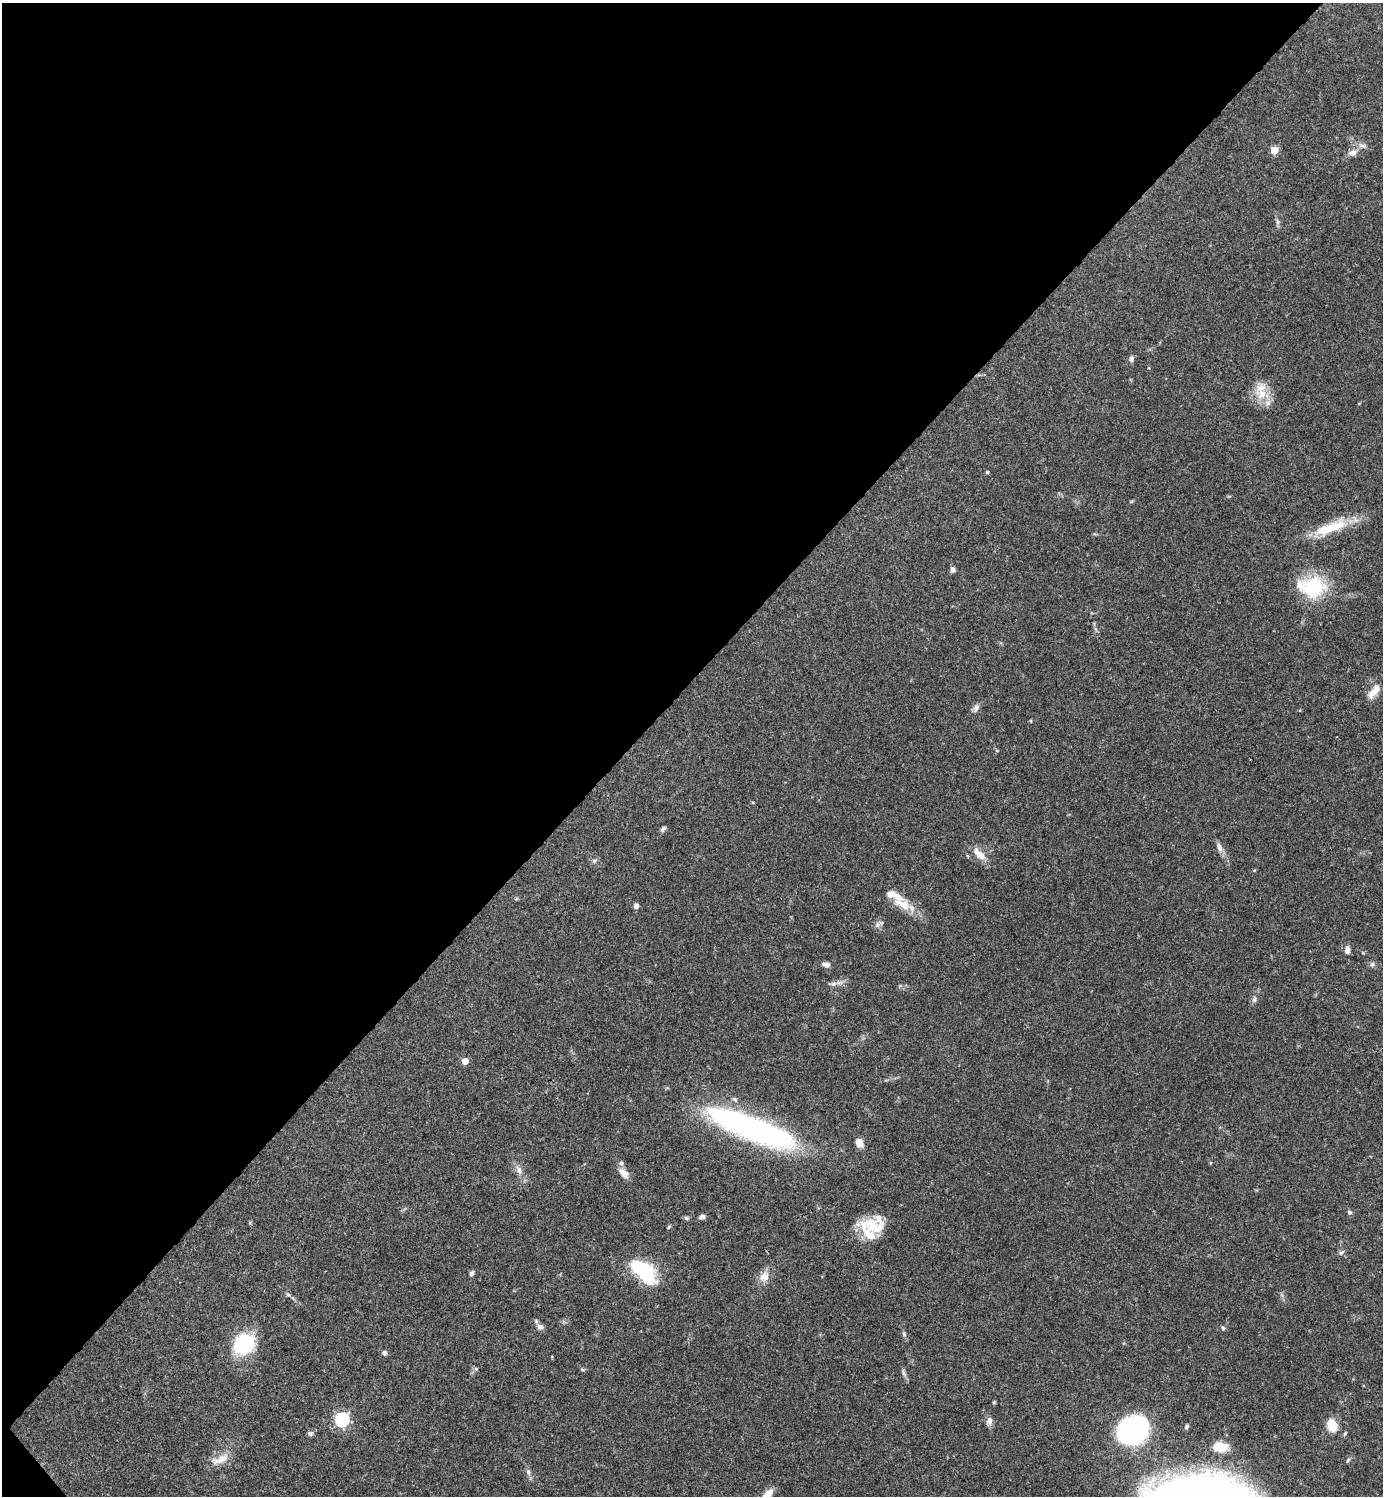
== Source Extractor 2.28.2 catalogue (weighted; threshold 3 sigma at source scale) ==
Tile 5 of 4 x 4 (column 1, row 2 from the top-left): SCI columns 300-1680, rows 2991-4484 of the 5981 x 5982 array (HDU 1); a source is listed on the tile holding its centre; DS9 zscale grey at full resolution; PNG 1385 x 1498 px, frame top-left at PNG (2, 3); no overlay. Shown black and unused: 46% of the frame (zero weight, under 3 of 4 exposures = <1% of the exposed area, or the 3 px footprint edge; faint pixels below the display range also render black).
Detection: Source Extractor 2.28.2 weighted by HDU 2 'WHT'; one run over the whole footprint, this tile lists its part. Background 0.0388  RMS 0.0027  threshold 0.012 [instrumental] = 3 sigma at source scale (4.5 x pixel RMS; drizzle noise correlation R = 1.50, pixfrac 1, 0.05/0.05 arcsec/px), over >= 5 px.
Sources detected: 72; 1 inside a brighter object's white glare — not listed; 9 inside a brighter listed object's ellipse — not listed separately; the other 62 listed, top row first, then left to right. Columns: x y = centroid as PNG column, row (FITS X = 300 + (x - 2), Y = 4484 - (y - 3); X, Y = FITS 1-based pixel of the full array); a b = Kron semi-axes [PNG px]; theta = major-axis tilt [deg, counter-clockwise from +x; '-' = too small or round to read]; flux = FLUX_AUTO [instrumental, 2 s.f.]
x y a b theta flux
1274 150 5 5 - 8.7
1353 152 13 9 14 1.8
1278 222 8 5 -74 0.69
1131 359 8 6 87 0.82
1262 394 17 15 -10 5.2
987 472 4 4 - 0.32
1330 528 50 14 22 10
953 570 7 5 -71 0.91
1313 587 33 28 4 15
1374 692 22 9 50 3
976 708 11 8 50 1.1
1031 721 5 3 - 0.21
997 750 5 3 - 0.28
663 829 8 5 48 0.69
1219 847 14 7 -72 1.5
979 854 19 9 -44 3.4
594 861 6 6 - 0.57
1254 870 5 3 - 0.25
904 905 27 14 -28 5.5
636 906 5 5 - 1.3
877 925 9 7 69 1
1347 950 9 6 -89 1.4
1372 964 7 6 - 0.66
826 965 9 6 -18 1.3
833 984 13 6 6 1.2
1254 999 9 6 82 0.84
465 1061 5 4 - 4.1
751 1128 98 23 -21 80
859 1143 10 8 -68 2.3
519 1170 16 8 -63 2
624 1173 16 9 -44 2.1
1349 1212 6 6 - 0.64
702 1217 7 5 10 0.92
686 1218 7 5 -2 0.54
669 1227 6 3 38 0.33
868 1233 39 15 -60 7.4
1341 1253 9 5 35 0.61
638 1267 23 12 -32 16
471 1273 7 5 68 0.7
764 1276 16 12 58 2.7
288 1295 7 5 -28 0.48
540 1327 8 7 - 1
1223 1328 6 5 - 0.47
904 1334 8 5 -72 0.58
244 1344 23 19 35 18
384 1353 7 6 - 0.64
476 1369 6 5 - 0.5
582 1370 7 3 -9 0.36
904 1373 11 5 -65 0.82
994 1402 4 4 - 0.32
342 1419 6 6 - 54
989 1421 11 7 80 1.3
1332 1425 13 9 -73 5.7
1186 1427 6 4 60 0.51
1133 1430 20 16 14 80
310 1433 7 6 - 0.71
1345 1433 7 4 63 0.39
1219 1446 17 10 -9 5.4
220 1459 29 11 21 3.7
1348 1460 7 4 46 0.42
528 1472 9 6 -79 0.93
767 1495 16 7 51 3.5
Isophote crosses this tile's border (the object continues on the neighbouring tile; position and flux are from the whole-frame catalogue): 1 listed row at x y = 767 1495